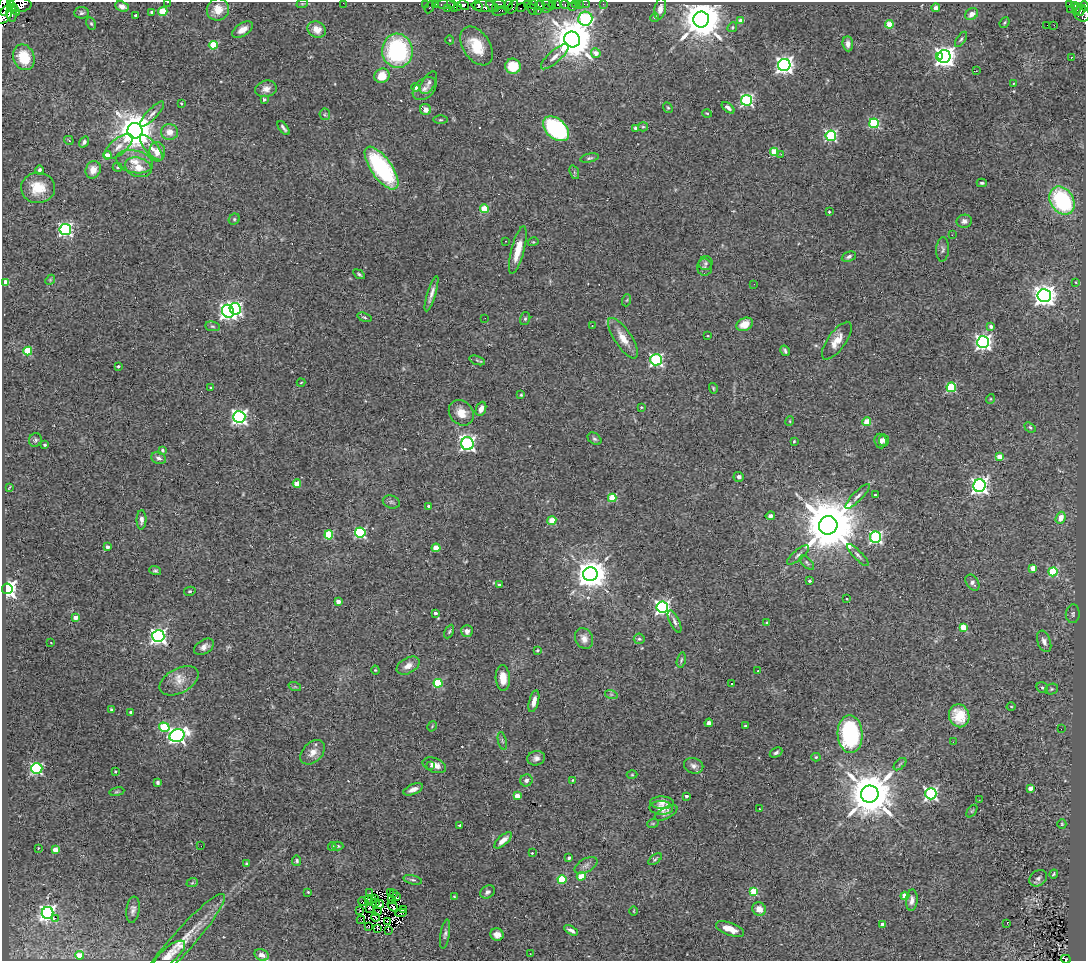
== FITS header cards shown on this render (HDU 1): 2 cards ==
NAXIS1  =                 1084
NAXIS2  =                  959

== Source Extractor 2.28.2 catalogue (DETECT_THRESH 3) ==
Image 1084 x 959 px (HDU 1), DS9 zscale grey, 1 PNG px = 1 image px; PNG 1088 x 963 px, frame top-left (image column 1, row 959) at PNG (2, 2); each listed source drawn as its Kron ellipse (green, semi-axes under 4 px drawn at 4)
Background 0.573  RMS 0.025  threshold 0.0757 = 3 sigma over >= 5 px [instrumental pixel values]
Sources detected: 363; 5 with non-positive FLUX_AUTO (blend fragments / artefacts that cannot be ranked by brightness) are neither listed nor drawn; the other 358 listed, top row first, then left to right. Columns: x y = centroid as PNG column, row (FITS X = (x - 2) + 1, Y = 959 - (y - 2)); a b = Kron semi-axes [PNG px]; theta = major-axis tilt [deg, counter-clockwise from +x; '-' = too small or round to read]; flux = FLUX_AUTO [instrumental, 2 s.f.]
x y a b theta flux
167 2 2 2 - 9.9
343 3 2 2 - 41
302 4 6 3 18 1.8
425 4 2 2 - 11
436 4 3 2 - 2.6
445 4 10 3 0 96
500 4 6 4 -24 240
527 4 3 2 - 290
533 4 4 2 - 27
553 4 3 2 - 4.6
557 4 3 3 - 400
565 4 4 3 - 74
579 4 2 2 - 6.9
585 4 5 2 - 19
603 4 2 2 - 3.5
1069 4 3 2 - 21
20 5 11 7 2 2800
452 5 7 2 -60 120
464 5 6 4 -37 740
491 5 7 3 -71 240
508 5 6 4 62 95
540 5 5 3 - 87
548 5 7 2 -47 28
575 5 3 2 - 4.4
1075 5 4 2 - 30
4 6 10 5 88 1700
122 6 7 5 -22 11
457 6 4 3 - 420
485 6 13 6 -6 250
572 6 4 3 - 3.7
1084 6 4 3 - 320
430 7 6 3 63 57
478 7 4 3 - 300
513 7 7 4 65 510
13 8 9 2 -53 490
521 8 5 3 - 280
546 8 4 2 - 5.8
936 8 4 4 - 11
447 9 4 3 - 22
495 9 4 3 - 150
532 9 6 3 -60 210
660 9 11 5 79 8.7
1071 9 3 2 - 4
1077 9 6 4 69 44
218 10 11 10 - 25
1081 10 6 4 52 270
163 11 4 4 - 69
500 11 8 3 14 69
538 11 3 2 - 5.7
152 12 4 3 - 4.5
12 13 9 5 -85 1000
81 13 7 5 3 4
5 14 11 6 55 2100
972 14 7 5 32 11
1082 14 8 7 - 280
136 15 3 3 - 3.4
655 17 4 4 - 3.4
585 19 7 7 - 240
701 19 8 8 - 6800
741 21 4 4 - 13
1004 23 5 3 - 2
91 24 6 4 -62 2.8
889 24 4 4 - 38
1047 25 2 2 - 3.8
1054 25 2 2 - 1.4
732 27 5 4 - 2
317 29 9 7 -26 20
243 30 11 6 33 15
572 39 8 7 - 6000
961 39 8 4 57 2.9
450 40 4 3 - 1.4
848 44 7 5 -86 8.4
213 45 4 4 - 63
477 46 21 13 -57 51
397 51 17 15 -83 210
596 53 5 4 - 13
939 56 3 3 - 37
944 56 6 6 - 1100
24 57 13 10 -68 51
555 57 17 6 42 11
1071 57 3 2 - 1.3
784 65 6 6 - 810
513 66 8 7 - 49
976 71 2 2 - 1.3
382 76 8 7 - 28
429 83 12 6 59 6.8
1013 83 3 2 - 1.8
416 87 4 4 - 5.9
266 89 11 8 13 11
424 89 14 9 43 11
264 99 4 4 - 4.1
747 100 5 5 - 270
181 103 4 3 - 1.3
668 108 5 4 - 2
728 108 7 4 -40 5.4
426 109 6 5 - 9.8
707 113 5 3 - 1.5
152 114 16 5 46 8.2
325 114 6 5 - 3
440 120 7 3 0 2.2
874 123 5 4 - 160
643 127 5 4 - 2.1
283 128 8 3 -52 4.1
636 128 4 3 - 12
556 129 15 10 -41 210
135 131 8 7 - 4900
170 132 8 8 - 14
831 136 5 5 - 220
69 140 5 3 - 1.7
84 142 6 4 55 3.8
119 147 17 8 40 14
151 148 16 6 -49 11
157 152 10 8 -85 16
774 152 4 4 - 54
781 154 3 2 - 3.2
107 155 4 4 - 23
589 158 9 4 12 3.4
135 162 19 11 -13 25
118 167 5 4 - 2.5
138 167 13 9 -16 23
382 168 25 10 -55 210
39 170 4 3 - 3.7
93 170 9 7 67 18
574 172 7 4 -71 2.5
982 183 5 3 - 2.9
38 188 17 15 2 38
1062 201 15 11 -56 190
484 209 4 4 - 59
829 212 3 3 - 2.1
234 219 6 5 - 3.1
964 221 7 6 - 6.2
65 229 6 5 - 370
952 235 2 2 - 1
505 241 3 2 - 3.7
533 242 5 3 - 1.7
942 249 12 6 86 5.3
518 250 24 6 75 31
849 257 7 4 24 4.5
706 263 7 7 - 4.8
705 267 8 7 - 4.5
359 274 6 3 -34 2.8
50 280 6 4 47 1.9
5 282 4 4 - 44
1076 282 3 2 - 1.2
754 284 2 2 - 2.4
431 294 18 4 73 9.8
1044 296 7 6 - 1400
627 300 6 4 71 2.3
235 309 6 5 - 330
228 311 6 6 - 660
364 317 7 3 -19 2.6
485 318 2 2 - 1.4
525 319 6 5 - 2.9
745 324 9 6 28 21
592 325 4 3 - 1.7
212 326 7 5 -7 3.2
991 326 4 4 - 7.2
708 336 3 2 - 1.5
623 338 23 8 -56 25
837 341 22 9 54 21
983 342 6 6 - 590
28 351 4 4 - 75
785 351 5 3 - 3.6
477 360 8 3 -19 2.9
656 360 6 5 - 330
118 366 3 3 - 2.6
301 383 4 3 - 1.2
951 387 5 4 - 98
211 388 4 3 - 2
713 388 5 3 - 2.1
521 395 4 4 - 1.6
990 399 5 3 - 1.4
641 407 3 3 - 1.4
481 409 7 5 67 9.2
461 413 14 11 -48 22
239 417 6 6 - 480
790 421 5 3 - 1.4
867 422 4 4 - 46
1030 427 6 4 -39 2.8
594 439 7 5 -38 3.8
35 440 7 6 - 3.7
884 440 6 5 - 4.7
794 441 4 3 - 1.6
880 441 7 6 - 8.3
467 444 6 6 - 440
45 445 3 3 - 2.9
162 450 4 3 - 3.1
999 457 4 4 - 24
159 458 7 5 -21 5.8
739 477 5 5 - 5.5
297 484 4 4 - 29
979 486 6 6 - 700
9 487 4 2 - 1.3
875 495 3 3 - 2
858 496 17 5 45 7.3
612 498 4 4 - 63
391 502 9 6 -16 4.2
429 506 3 3 - 4.7
770 516 4 4 - 6.7
1060 518 6 5 - 23
141 520 10 5 89 6.8
552 521 4 4 - 44
828 525 9 9 - 14000
360 532 5 5 - 200
329 535 4 4 - 86
876 537 5 5 - 280
107 547 4 3 - 6.8
436 548 4 4 - 40
798 555 13 5 41 5.9
858 555 15 4 -46 5.6
807 563 9 4 -45 3.2
1033 568 4 4 - 30
155 571 6 4 -18 3.1
1053 572 4 4 - 100
590 574 7 7 - 2800
809 581 4 3 - 3.5
972 583 9 6 -55 5.8
499 585 4 3 - 3.1
7 589 5 5 - 940
190 591 6 4 14 2.4
847 599 3 2 - 1.3
338 601 4 4 - 13
662 607 6 5 - 450
435 613 3 3 - 6.5
1073 614 9 7 86 5.6
75 617 4 4 - 14
675 621 12 5 -65 5.8
767 623 3 3 - 2.9
963 628 4 4 - 45
467 631 6 6 - 7
449 632 7 4 63 2.5
158 636 6 6 - 580
584 638 11 8 -64 12
639 639 5 5 - 3.1
1044 641 11 6 -70 8.4
51 643 2 2 - 0.85
204 647 11 6 31 8.7
537 650 3 2 - 1.8
681 660 7 4 76 2.7
408 666 12 7 30 12
375 670 4 4 - 1.7
758 671 2 2 - 1
503 678 13 7 -86 22
179 681 21 12 28 23
438 683 4 4 - 88
731 684 3 2 - 1.9
295 687 6 4 -18 2.2
1042 687 6 5 - 3.3
1051 689 7 5 22 3.2
611 694 6 4 -18 3.1
534 701 11 4 75 12
1011 706 4 3 - 1.4
112 709 3 3 - 3.7
131 712 3 3 - 4.4
959 716 11 10 - 41
709 723 4 4 - 5.6
432 726 5 3 - 1.6
745 726 3 3 - 2.3
164 727 5 4 - 95
1061 729 2 2 - 3.1
850 734 19 12 -88 230
177 736 8 6 19 610
502 741 9 3 -77 2.8
953 742 2 2 - 1.1
313 752 14 9 45 15
776 753 7 4 27 4.1
816 757 4 4 - 2
536 758 9 7 14 7.6
900 764 7 4 45 2.4
434 765 12 7 -20 12
430 766 3 2 - 4.2
694 766 10 7 -19 7.7
37 768 6 5 - 230
116 771 3 3 - 2
632 775 5 3 - 1.6
526 780 6 6 - 5.9
573 780 3 3 - 1.9
158 782 4 3 - 3.7
1030 788 4 3 - 12
413 789 10 5 23 10
117 792 7 3 9 2.4
870 794 8 8 - 9000
931 794 5 5 - 340
517 796 4 4 - 25
686 796 3 3 - 6.3
979 800 2 2 - 6.6
662 803 11 6 -1 9.6
661 808 12 7 -2 13
759 809 3 2 - 1.1
972 811 7 4 53 2.2
666 813 12 5 28 6.1
653 823 6 3 18 2
1062 824 5 4 - 1.9
459 825 4 2 - 2.4
503 840 11 4 41 14
201 846 2 2 - 0.76
338 846 6 4 -1 2.7
332 847 4 3 - 2.9
38 848 2 2 - 1.2
55 850 4 4 - 22
532 853 2 2 - 1.2
569 858 4 3 - 4.3
655 859 8 4 37 2.8
297 861 5 4 - 2.9
246 864 4 3 - 2.7
586 865 12 6 28 7.7
1054 874 4 4 - 2.4
581 876 4 4 - 49
1038 878 9 7 39 6.3
562 879 4 4 - 79
413 880 9 4 -14 3.8
192 883 6 3 19 2.1
754 891 4 4 - 64
308 892 3 3 - 1.7
390 892 3 2 - 2.4
487 892 8 6 33 5.5
370 893 3 2 - 3.7
393 894 2 2 - 2.2
454 896 3 2 - 1.3
905 896 4 4 - 38
396 897 3 2 - 1.4
372 899 2 2 - 0.23
375 899 3 2 - 1.3
368 900 2 2 - 1.6
392 900 3 2 - 1.1
912 900 11 6 85 8.7
362 902 4 2 - 1.9
376 903 3 2 - 1.1
380 904 4 2 - 2
393 906 6 2 -56 1.2
370 908 3 2 - 0.85
759 909 7 6 - 14
133 910 13 6 82 7.3
403 910 3 2 - 1.5
360 911 2 2 - 1.7
634 911 4 3 - 1.3
378 912 2 2 - 1.2
48 913 6 5 - 740
401 913 5 2 - 1.6
375 917 4 2 - 5
55 918 2 2 - 240
361 920 4 2 - 1.9
387 921 3 2 - 1.3
1007 923 3 2 - 3.5
882 924 3 3 - 14
368 926 3 2 - 3.1
378 928 3 2 - 1.3
730 929 15 6 -21 21
388 930 3 2 - 0.95
571 930 7 3 -29 6.5
445 934 14 4 81 5.2
497 935 7 6 - 8.3
182 941 62 11 48 45
530 954 2 2 - 1.1
79 955 4 4 - 30
169 955 20 7 41 14
262 955 7 5 -22 9.9
1066 959 5 3 - 13
At the frame edge (FLAGS 8, measured only in part): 7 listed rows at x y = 167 2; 343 3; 20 5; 4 6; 1084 6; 5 14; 1066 959
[5 non-positive-flux detections neither listed nor drawn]